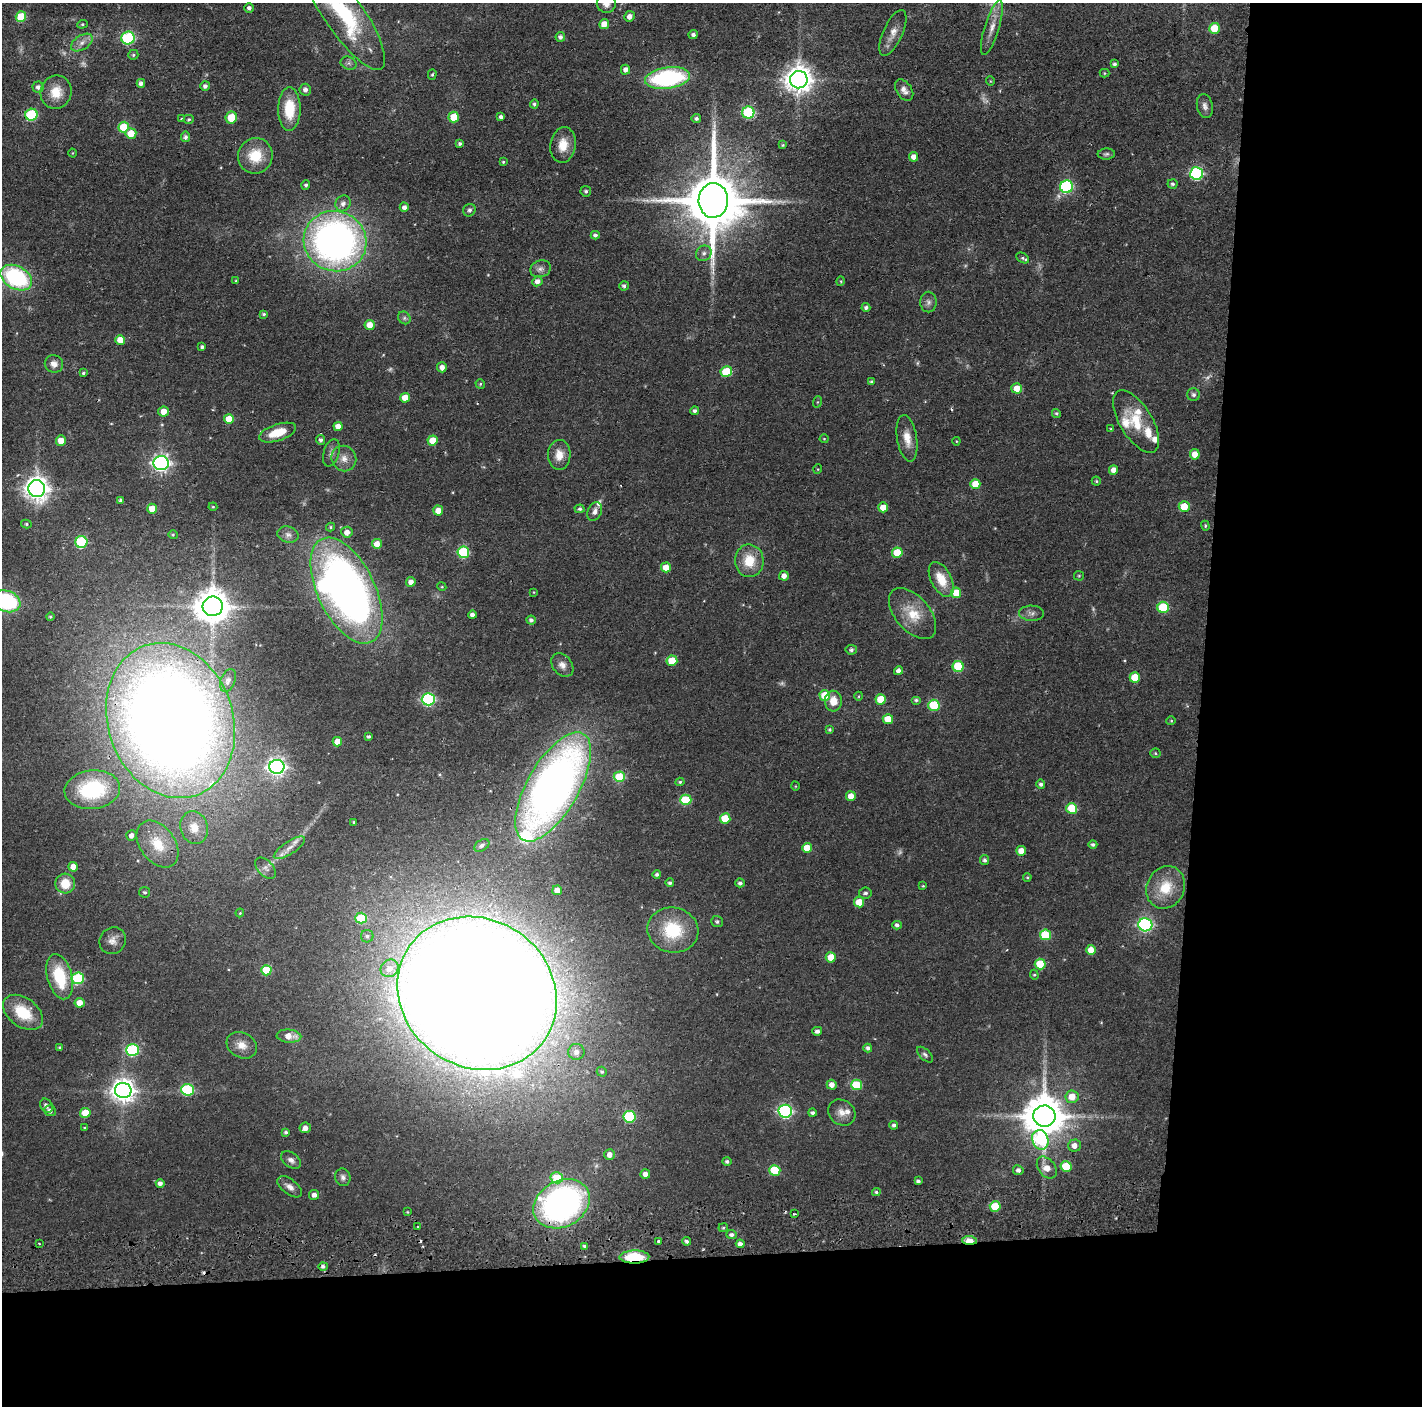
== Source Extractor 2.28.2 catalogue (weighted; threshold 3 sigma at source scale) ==
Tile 9 of 3 x 3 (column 3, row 3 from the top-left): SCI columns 2842-4261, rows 91-1494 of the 4264 x 4394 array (HDU 1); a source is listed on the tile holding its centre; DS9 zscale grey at full resolution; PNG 1424 x 1408 px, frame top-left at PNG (2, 3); each listed source drawn as its Kron ellipse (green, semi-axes under 4 px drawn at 4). Shown black and unused: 24% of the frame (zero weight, under 2 of 3 exposures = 3% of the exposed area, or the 3 px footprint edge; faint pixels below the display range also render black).
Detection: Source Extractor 2.28.2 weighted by HDU 2 'WHT'; one run over the whole footprint, this tile lists its part. Background 0.0456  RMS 0.0065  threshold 0.0294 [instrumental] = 3 sigma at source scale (4.5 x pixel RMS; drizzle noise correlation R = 1.50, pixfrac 1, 0.05/0.05 arcsec/px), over >= 5 px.
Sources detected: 304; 10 too faint to see at this stretch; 1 inside a brighter object's white glare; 4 cosmic-ray / hot-pixel residue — neither listed nor drawn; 9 inside a brighter listed object's ellipse — not listed separately; the other 280 listed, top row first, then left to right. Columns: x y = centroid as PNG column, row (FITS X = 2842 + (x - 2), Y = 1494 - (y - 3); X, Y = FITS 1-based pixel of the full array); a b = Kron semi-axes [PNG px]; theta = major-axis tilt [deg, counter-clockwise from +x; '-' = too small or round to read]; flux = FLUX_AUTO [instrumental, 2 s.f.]
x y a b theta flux
606 3 9 9 - 4.5
249 8 5 4 - 2
344 14 66 19 -55 79
629 16 5 5 - 3.9
21 17 5 5 - 21
82 24 5 4 - 0.88
604 24 5 5 - 7.6
992 27 28 7 73 7.6
1214 28 5 5 - 20
893 33 25 9 66 6.8
693 35 4 4 - 1.7
560 37 5 4 - 2.2
128 38 6 6 - 70
82 43 12 7 33 4.1
133 55 5 5 - 1.1
349 63 8 6 -21 1.8
1114 64 4 4 - 1.6
625 70 5 4 - 2.9
1104 73 5 4 - 0.72
432 75 5 4 - 1.1
668 78 23 10 7 95
799 80 9 8 - 820
990 81 5 3 - 0.51
141 83 4 4 - 2.6
205 86 5 5 - 2.2
38 87 5 5 - 2.2
305 90 6 5 - 2.7
904 90 12 7 -55 3.9
56 92 17 15 72 12
534 104 4 4 - 1.2
1205 106 12 8 -78 3
289 109 22 11 90 22
748 113 6 6 - 58
31 115 6 6 - 57
231 117 6 5 - 18
454 117 5 5 - 16
501 117 4 4 - 2.2
696 118 5 4 - 1.6
181 119 3 3 - 0.93
189 119 5 4 - 1.1
124 127 5 5 - 21
131 133 5 5 - 11
185 137 5 4 - 2.5
460 144 4 3 - 1.3
563 145 18 12 81 10
783 145 4 4 - 0.76
73 153 4 3 - 0.55
1106 154 8 5 2 1.6
255 156 18 17 - 19
914 157 5 4 - 4.9
503 162 3 3 - 0.76
1197 173 6 6 - 91
1173 184 5 4 - 1.3
306 185 4 4 - 1.4
1067 187 6 6 - 74
586 191 5 5 - 1.5
713 200 17 14 87 5800
343 203 8 7 - 3
404 207 4 4 - 2.8
469 210 6 6 - 1.8
595 235 4 4 - 1.8
335 241 31 30 - 330
704 253 8 7 - 2.3
1023 258 7 5 -27 1.4
540 269 10 8 17 3.1
16 278 17 11 -29 75
236 281 3 3 - 0.76
537 281 5 5 - 4.1
841 281 5 3 - 0.62
624 286 5 4 - 1.6
928 302 10 8 -89 2.7
866 308 4 4 - 1.7
264 314 4 4 - 1.2
404 318 7 5 -48 1.4
370 325 5 5 - 8
120 340 5 5 - 8.6
202 347 4 3 - 1.3
54 364 9 8 - 4.2
442 367 5 5 - 4
726 372 5 5 - 25
83 373 4 3 - 0.96
872 382 4 3 - 1.3
480 384 5 4 - 0.88
1017 388 5 5 - 10
1194 395 6 6 - 1.7
405 398 5 5 - 9
817 402 6 3 70 0.7
164 411 5 5 - 6.5
695 411 4 4 - 1.9
1056 413 4 4 - 1.1
229 419 5 5 - 11
1136 422 35 16 -58 21
338 426 4 4 - 5.3
1111 429 4 3 - 0.67
278 433 19 8 18 14
907 438 23 10 -81 9.3
824 439 4 4 - 0.58
61 440 5 5 - 7.8
321 440 5 4 - 1.7
433 440 5 5 - 12
956 441 4 4 - 0.6
331 453 14 7 73 3.5
1195 454 5 5 - 7.8
559 455 15 11 88 7.8
344 458 13 12 - 6.3
161 463 7 7 - 250
818 469 5 3 - 0.53
1113 470 4 4 - 4.2
1096 481 4 4 - 0.89
975 484 5 5 - 12
37 489 8 8 - 580
120 500 4 3 - 1.4
213 507 4 4 - 0.64
883 507 5 5 - 9.1
1184 507 5 5 - 13
152 509 5 5 - 8.5
579 509 5 4 - 1.3
438 510 5 5 - 7.3
595 511 10 7 64 3.2
26 524 5 4 - 1
1205 526 5 4 - 0.88
330 527 4 4 - 0.85
347 532 5 5 - 4.2
288 534 11 8 -17 2.7
173 535 4 4 - 0.74
81 542 6 6 - 56
377 544 5 5 - 6.7
463 552 6 6 - 46
897 553 5 5 - 19
749 561 16 14 -87 16
666 567 5 5 - 10
784 576 5 4 - 3.9
1079 576 5 5 - 0.79
941 579 19 10 -63 14
411 582 5 4 - 3.8
442 587 4 3 - 0.61
346 591 57 28 -64 370
534 592 3 3 - 0.52
956 593 5 5 - 12
7 601 14 10 -21 60
213 606 10 10 - 1500
1163 607 6 5 - 35
1032 613 12 7 -2 3.1
913 614 30 17 -49 18
472 615 4 4 - 2.5
50 617 4 4 - 0.94
531 620 4 4 - 1.9
851 650 5 5 - 1.6
672 661 5 5 - 20
562 665 13 9 -52 4.4
958 666 5 5 - 33
898 671 4 4 - 3
1135 677 5 5 - 14
228 681 12 7 68 3.4
825 695 5 5 - 19
859 696 4 3 - 0.53
428 699 6 6 - 100
881 699 5 5 - 16
916 700 5 4 - 1.1
833 701 10 8 -88 8.3
934 705 5 5 - 38
888 719 5 5 - 12
170 720 79 62 -71 1200
1171 721 4 4 - 0.68
830 729 3 3 - 1.1
369 736 3 3 - 1.3
337 742 5 4 - 7.4
1155 753 5 4 - 0.9
277 767 7 7 - 250
619 777 5 5 - 32
680 782 4 4 - 0.97
1041 784 5 4 - 1.6
795 786 4 3 - 0.46
553 787 61 26 60 490
92 790 28 19 7 52
851 796 5 5 - 7.2
686 800 5 5 - 32
1072 808 5 5 - 21
725 818 5 5 - 19
354 822 3 2 - 0.53
194 828 16 13 -73 10
131 835 5 5 - 3.2
158 844 26 17 -54 21
1093 844 4 4 - 1.6
482 845 8 5 34 1.7
289 848 18 6 33 4.7
807 848 5 5 - 12
1021 851 5 5 - 8.3
985 860 5 4 - 1.5
73 867 5 4 - 5.7
266 868 13 7 -48 2.9
657 874 4 4 - 1.4
1027 877 4 3 - 0.76
670 883 4 4 - 1.4
740 883 5 4 - 1.7
65 884 10 9 - 12
923 886 4 3 - 0.63
1166 887 22 18 64 18
557 890 5 5 - 5.3
145 892 5 5 - 1.3
865 893 6 5 - 1.6
859 902 5 5 - 14
240 913 4 3 - 0.6
361 918 6 5 - 27
717 922 6 5 - 1.4
897 925 4 4 - 1.8
1145 925 7 6 - 130
673 930 25 22 -11 31
1045 935 5 5 - 29
367 936 6 6 - 1.7
113 941 14 12 54 5.1
1091 950 5 5 - 7.9
831 957 5 5 - 9.9
1040 964 5 5 - 18
390 968 9 8 - 5.4
266 970 5 5 - 23
1034 975 5 4 - 0.83
60 977 23 12 -75 30
78 978 6 6 - 57
477 993 82 74 -35 4300
79 1003 5 5 - 8.3
23 1012 22 14 -36 24
817 1031 5 4 - 2.1
289 1036 12 6 -5 8.5
242 1045 16 12 -29 7.3
59 1047 3 3 - 0.84
868 1048 4 4 - 1.8
132 1050 6 6 - 79
576 1052 8 8 - 3.7
925 1055 10 5 -43 1.7
602 1072 5 4 - 1.2
832 1085 5 5 - 4.4
857 1085 5 5 - 29
123 1090 8 7 - 580
187 1090 6 6 - 63
1072 1097 6 6 - 9
46 1106 7 6 - 2.5
50 1111 6 5 - 3
785 1111 7 6 - 140
85 1113 5 5 - 13
812 1113 4 4 - 1.4
842 1113 14 12 -37 5.8
1044 1116 11 10 - 2400
630 1117 6 6 - 56
894 1125 4 4 - 1.6
85 1128 4 3 - 0.65
305 1128 5 5 - 4
286 1132 4 3 - 1.5
1040 1140 10 8 -71 57
1074 1145 6 6 - 4.5
609 1154 5 5 - 4.2
291 1160 11 7 -36 3
727 1161 4 4 - 1.4
1066 1167 5 5 - 21
1047 1168 12 8 -53 7.8
775 1170 5 5 - 25
1018 1170 5 5 - 2.4
645 1174 5 4 - 3.8
343 1177 9 7 -74 2.5
557 1178 6 5 - 20
918 1181 4 4 - 1.6
160 1183 4 4 - 2.6
290 1187 14 7 -38 3.8
876 1192 4 3 - 1.1
314 1195 5 5 - 3.2
562 1204 29 23 28 230
995 1206 5 5 - 22
407 1212 3 3 - 0.56
794 1214 3 2 - 0.83
418 1226 3 3 - 1.5
723 1228 5 4 - 0.84
731 1235 5 4 - 2.1
970 1240 7 4 -4 16
659 1241 3 3 - 1.8
687 1241 4 4 - 1.5
39 1244 4 2 - 0.57
740 1244 4 4 - 2.8
584 1246 3 3 - 0.99
634 1257 15 6 1 27
323 1266 5 4 - 1.7
Overlapping masked pixels (flux is a lower limit): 6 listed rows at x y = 170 720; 553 787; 477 993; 562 1204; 970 1240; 634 1257
Isophote crosses this tile's border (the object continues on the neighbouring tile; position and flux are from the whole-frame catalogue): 3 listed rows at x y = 606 3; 344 14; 7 601